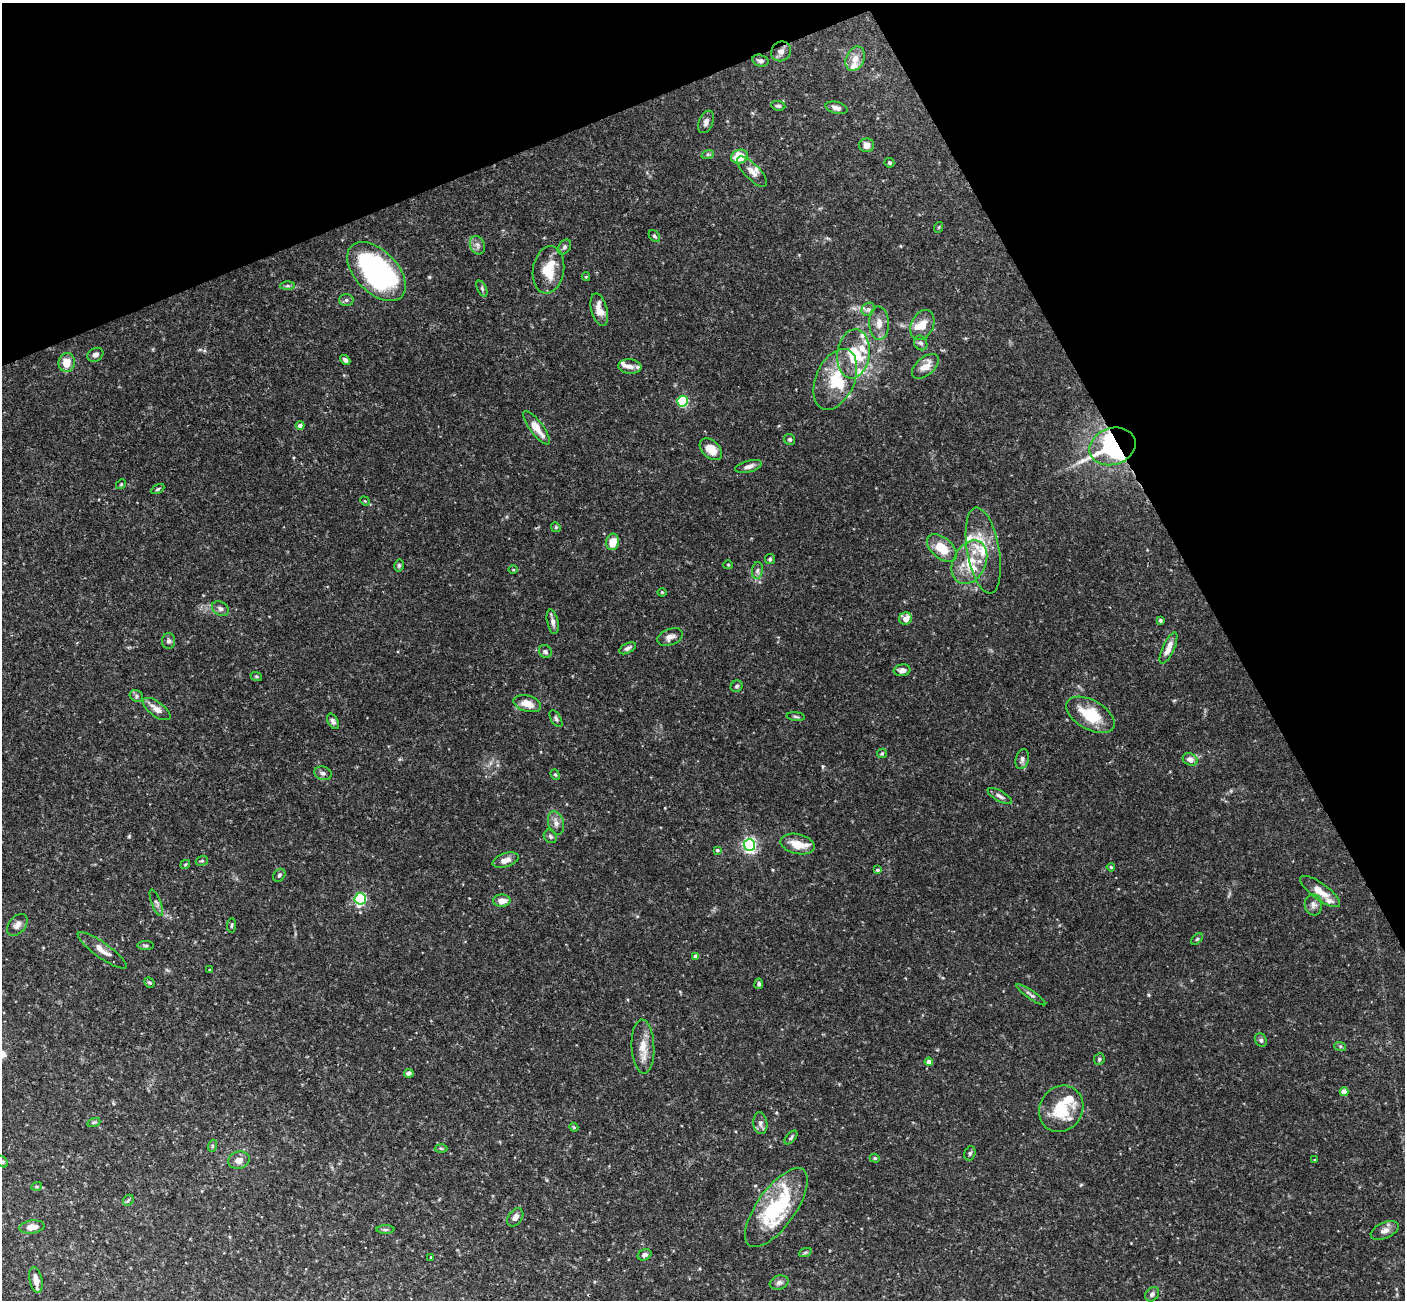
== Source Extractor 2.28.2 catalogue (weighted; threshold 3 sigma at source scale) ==
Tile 3 of 4 x 4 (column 3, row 1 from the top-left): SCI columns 2859-4261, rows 4073-5370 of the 5722 x 5686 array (HDU 1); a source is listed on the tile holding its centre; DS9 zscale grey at full resolution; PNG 1407 x 1302 px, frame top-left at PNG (2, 3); each listed source drawn as its Kron ellipse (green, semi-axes under 4 px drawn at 4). Shown black and unused: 23% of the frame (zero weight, under 3 of 4 exposures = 6% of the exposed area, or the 3 px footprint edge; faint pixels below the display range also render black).
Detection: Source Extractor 2.28.2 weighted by HDU 2 'WHT'; one run over the whole footprint, this tile lists its part. Background 0.125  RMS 0.0031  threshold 0.0139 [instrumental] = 3 sigma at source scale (4.5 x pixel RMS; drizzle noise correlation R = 1.50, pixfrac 1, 0.05/0.05 arcsec/px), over >= 5 px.
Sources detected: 153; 16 inside a brighter listed object's ellipse — not listed separately; the other 137 listed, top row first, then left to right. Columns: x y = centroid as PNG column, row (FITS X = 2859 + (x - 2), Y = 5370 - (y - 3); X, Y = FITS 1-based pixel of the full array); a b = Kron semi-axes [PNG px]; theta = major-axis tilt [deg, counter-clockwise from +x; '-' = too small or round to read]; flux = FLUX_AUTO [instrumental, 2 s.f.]
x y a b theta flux
781 51 10 9 - 1.6
855 59 12 9 67 2.6
760 61 8 6 -14 0.93
778 106 7 5 -8 0.61
836 108 11 6 -15 1.6
706 122 12 7 67 1.3
867 145 7 7 - 2.1
708 154 6 4 18 0.46
739 157 9 7 19 7.6
889 163 5 4 - 0.57
752 172 20 7 -46 2.2
939 227 5 3 - 0.3
654 236 7 4 -50 0.56
477 245 9 7 -68 1.3
564 247 8 5 53 0.75
548 270 24 15 81 7.9
376 272 36 21 -46 63
586 277 4 4 - 0.3
287 286 7 4 1 0.56
482 289 8 4 -64 0.55
346 300 7 6 - 0.69
868 309 7 6 - 0.98
599 310 17 8 -75 3.2
879 323 17 9 -88 3
922 325 16 11 65 3.5
921 343 7 6 - 0.78
853 354 25 16 82 10
95 355 8 6 29 1.1
345 360 6 4 -42 0.72
67 362 9 8 - 4.5
630 366 11 7 -5 1.7
925 366 16 9 40 3.4
835 379 32 19 67 12
683 401 5 5 - 24
300 425 4 4 - 1.3
536 428 20 6 -53 4.3
790 440 6 5 - 0.56
1112 446 23 18 19 65
711 449 13 8 -43 4.7
749 466 14 5 14 1.5
121 484 5 4 - 0.35
158 489 7 4 27 0.44
365 501 5 4 - 0.31
556 527 5 4 - 0.45
612 542 8 6 79 4.5
942 548 17 10 -42 6.6
983 550 43 16 -80 10
770 559 5 5 - 0.46
969 562 23 16 63 8.8
399 565 6 4 76 0.49
728 565 5 4 - 0.32
513 570 4 3 - 0.29
757 570 8 5 83 0.87
662 592 4 4 - 0.3
220 608 9 6 -31 1
906 619 6 6 - 2.8
1160 620 3 3 - 0.64
553 622 12 5 -77 1.2
670 637 13 8 21 1.8
169 641 8 6 89 0.81
628 648 9 5 27 0.91
1168 648 17 6 65 2.8
545 652 7 6 - 0.74
902 670 8 5 6 1.4
256 676 6 3 -19 0.3
737 686 6 5 - 0.6
136 696 7 5 -24 0.68
527 704 14 8 -16 3.7
157 709 16 7 -36 2.4
1090 715 27 14 -29 11
796 717 9 3 -6 0.48
556 719 9 5 -59 0.69
333 721 8 5 -60 0.83
882 753 5 4 - 0.4
1022 759 10 6 76 1.1
1190 759 8 6 -28 1.9
323 773 9 6 -17 0.97
555 775 5 4 - 0.42
1000 796 13 5 -30 1.1
556 823 12 7 -72 1.6
550 836 7 6 - 0.66
798 844 17 10 -14 5.3
749 845 6 5 - 66
717 850 3 3 - 0.44
506 860 13 6 18 2.1
202 861 6 4 19 0.5
185 864 5 3 - 0.32
1111 867 4 3 - 0.29
877 870 4 4 - 0.47
279 875 7 5 47 0.61
1320 892 24 8 -36 3.7
360 899 6 5 - 38
502 901 9 6 0 2.7
156 903 14 4 -69 0.86
1313 905 10 8 -82 1.4
17 925 13 8 50 1.7
232 925 7 3 85 0.4
1197 939 7 4 45 0.47
146 946 8 4 -1 0.53
102 950 29 7 -36 2.8
696 956 4 4 - 1.6
209 970 3 2 - 0.21
149 982 5 4 - 0.45
759 984 5 4 - 0.69
1031 995 17 4 -35 0.9
1261 1040 7 5 -58 0.75
1340 1046 6 4 -18 0.46
643 1047 27 11 -87 4.8
1099 1059 6 5 - 0.59
929 1062 4 4 - 2.2
409 1073 5 4 - 1.1
1344 1092 4 4 - 3
1061 1109 24 21 56 11
94 1122 7 4 19 0.46
760 1123 11 7 -82 1.2
574 1127 4 4 - 0.32
791 1137 8 4 49 0.53
212 1146 6 4 73 0.38
441 1148 6 4 -2 0.41
970 1153 7 5 73 0.55
875 1158 5 4 - 0.36
239 1160 11 8 17 2.3
1315 1160 4 3 - 0.24
2 1162 6 4 -49 0.48
37 1186 5 3 - 0.37
128 1200 6 4 47 0.44
776 1208 46 19 54 29
515 1217 10 6 53 1.7
32 1227 13 6 8 3.2
385 1229 9 4 0 0.63
1385 1230 15 8 23 1.7
805 1253 7 4 20 0.48
644 1255 7 5 24 0.81
431 1257 4 3 - 0.24
36 1280 13 6 -79 2.9
779 1282 10 6 18 1.1
1152 1294 8 6 49 0.96
Overlapping masked pixels (flux is a lower limit): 1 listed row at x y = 1112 446
Isophote crosses this tile's border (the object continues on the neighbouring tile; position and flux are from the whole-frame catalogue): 1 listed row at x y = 2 1162